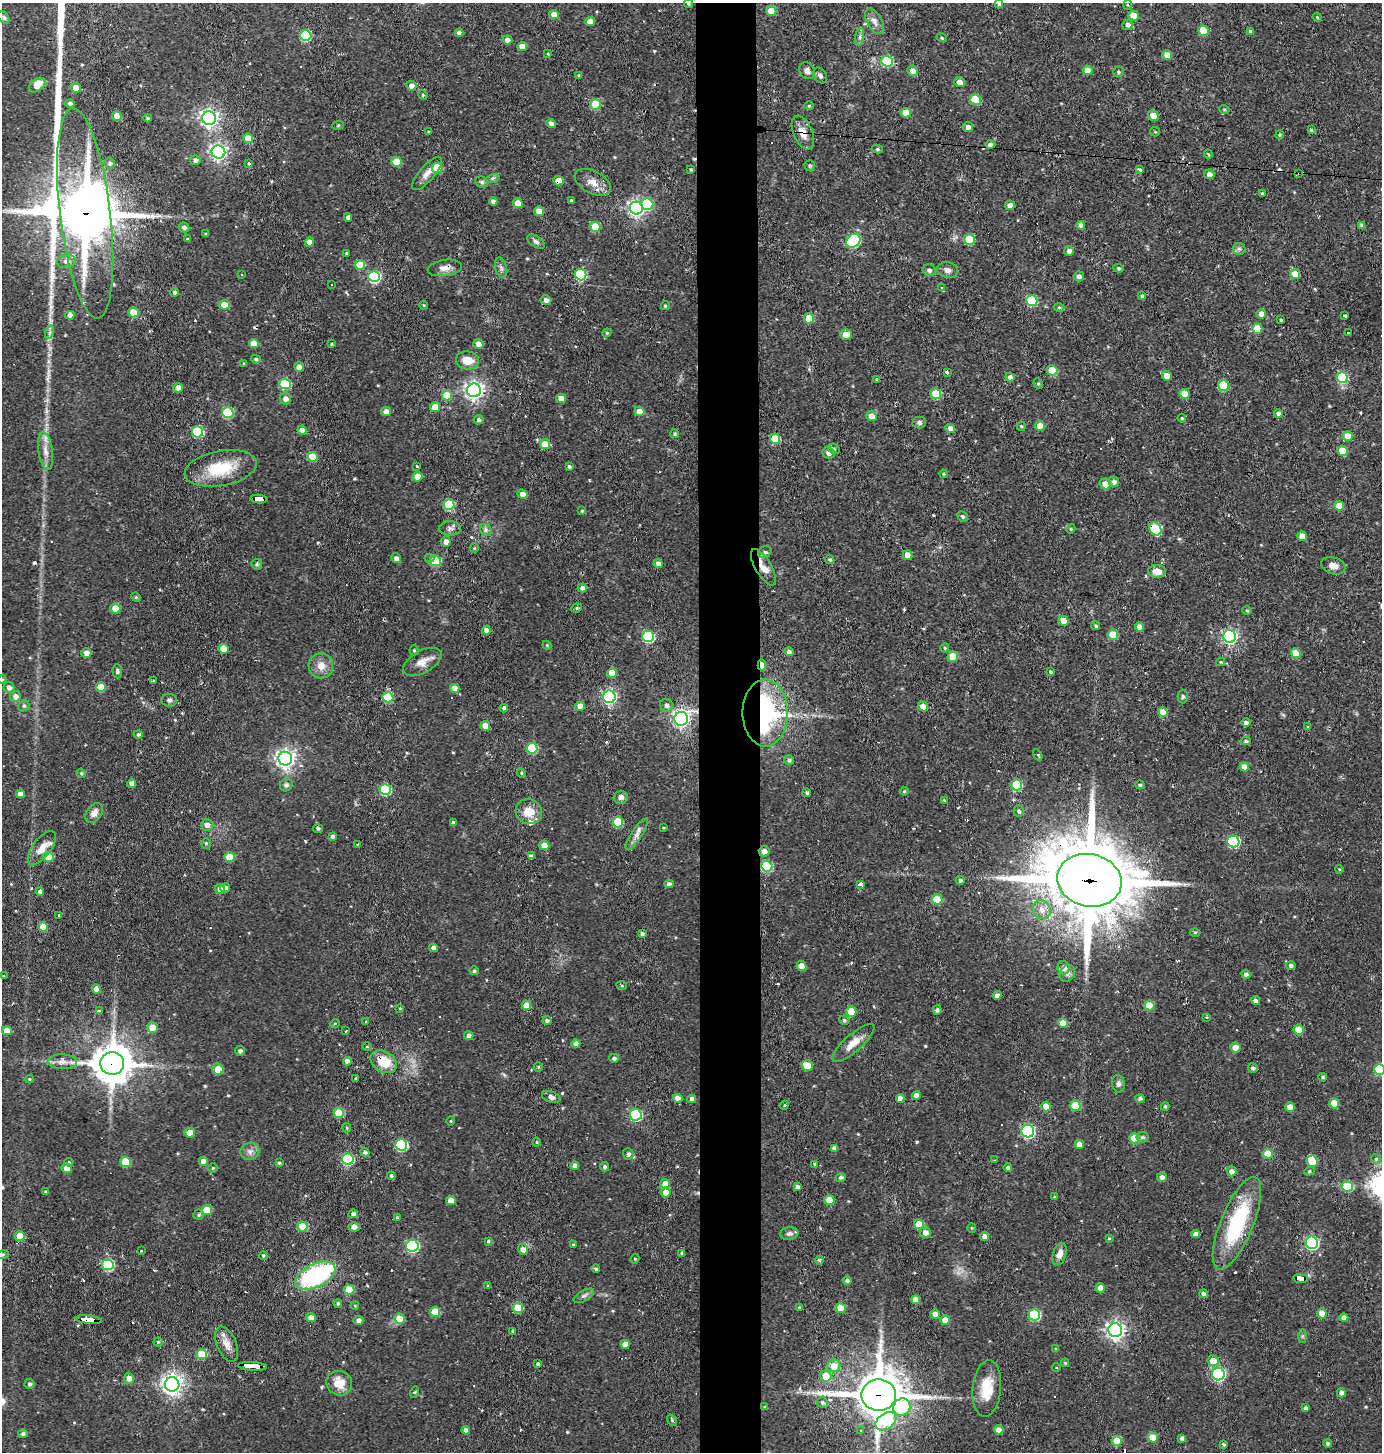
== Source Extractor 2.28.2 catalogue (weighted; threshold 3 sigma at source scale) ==
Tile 5 of 3 x 3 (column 2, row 2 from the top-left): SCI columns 1481-2860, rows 1452-2901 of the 4380 x 4352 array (HDU 1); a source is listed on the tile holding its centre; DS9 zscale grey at full resolution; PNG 1384 x 1454 px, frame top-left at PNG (2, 3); each listed source drawn as its Kron ellipse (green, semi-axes under 4 px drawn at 4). Shown black and unused: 4% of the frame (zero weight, under 2 of 3 exposures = <1% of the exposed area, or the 3 px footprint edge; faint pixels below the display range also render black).
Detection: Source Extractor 2.28.2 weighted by HDU 2 'WHT'; one run over the whole footprint, this tile lists its part. Background 0.0385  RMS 0.005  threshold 0.0223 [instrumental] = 3 sigma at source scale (4.5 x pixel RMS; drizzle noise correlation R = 1.50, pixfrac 1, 0.05/0.05 arcsec/px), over >= 5 px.
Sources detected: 552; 1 inside a brighter object's white glare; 20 cosmic-ray / hot-pixel residue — neither listed nor drawn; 3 inside a brighter listed object's ellipse — not listed separately; of the other 528, all 500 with FLUX_AUTO >= 0.449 (the completeness limit of this list) listed and drawn (28 fainter detections not listed), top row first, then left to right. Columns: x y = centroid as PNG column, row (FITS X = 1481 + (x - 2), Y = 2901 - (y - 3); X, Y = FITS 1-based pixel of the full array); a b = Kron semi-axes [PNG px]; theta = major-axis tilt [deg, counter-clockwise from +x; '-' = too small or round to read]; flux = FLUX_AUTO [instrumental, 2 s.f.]
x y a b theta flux
688 4 4 4 - 0.69
999 4 4 4 - 0.82
1127 5 5 3 - 0.49
771 11 5 5 - 11
554 14 5 4 - 5.4
1134 16 5 5 - 7.8
4 17 7 5 -51 0.96
1317 17 5 3 - 0.5
590 21 5 4 - 4.6
874 21 14 7 -60 2.9
1128 25 5 5 - 1.7
1203 31 5 5 - 12
1250 31 4 4 - 0.86
459 33 4 4 - 2.1
305 36 6 5 - 35
860 37 9 4 82 1.4
942 38 5 3 - 0.49
507 40 5 4 - 2.4
522 47 5 4 - 5.8
548 54 4 4 - 0.52
1167 55 5 4 - 5
887 61 6 5 - 25
1088 70 5 4 - 5.8
807 71 9 7 -51 2.1
913 71 5 5 - 3
1118 72 5 5 - 0.88
579 75 4 4 - 0.68
820 75 8 6 -59 1.6
960 82 5 5 - 2.8
37 85 9 6 38 5.8
411 86 5 5 - 3
76 88 5 5 - 4.5
423 95 5 4 - 0.64
975 100 5 5 - 19
70 103 5 4 - 1.2
596 104 5 5 - 20
809 106 5 4 - 0.58
1224 109 5 3 - 0.5
906 113 5 5 - 8.6
117 116 5 4 - 6.3
1153 116 5 5 - 6
148 118 4 3 - 0.68
209 118 7 7 - 200
551 123 5 4 - 1.4
338 125 6 3 20 0.5
968 127 5 5 - 2.1
1311 130 4 4 - 0.66
429 132 3 3 - 1.3
1155 132 5 4 - 0.51
803 133 18 9 -67 5.8
1280 135 4 3 - 0.53
248 138 5 4 - 8.7
990 145 5 4 - 2.2
877 149 5 4 - 0.76
218 152 7 6 - 170
1208 154 4 3 - 0.65
195 160 5 4 - 1.9
397 162 5 5 - 9.2
110 163 5 5 - 1.3
248 163 4 4 - 0.79
810 165 5 5 - 0.9
437 168 5 5 - 16
1139 169 4 3 - 0.91
691 170 3 3 - 0.59
427 173 21 7 49 4.1
1299 173 3 2 - 0.86
1209 174 5 5 - 2.2
493 178 7 4 18 0.92
559 181 5 4 - 7.2
482 182 6 5 - 1.1
593 182 19 11 -27 5.2
1262 193 3 3 - 0.71
571 200 3 3 - 0.7
493 201 4 4 - 1.8
518 203 5 4 - 6.5
647 204 6 5 - 27
1010 205 5 5 - 2.4
636 208 7 6 - 150
539 211 5 4 - 6.9
85 213 106 25 -83 3200
348 217 4 4 - 1.7
1081 225 4 4 - 2.3
1362 226 4 4 - 1.5
184 227 5 4 - 1.6
595 227 5 5 - 15
206 234 4 3 - 0.64
187 239 4 3 - 0.47
969 239 5 5 - 16
853 241 8 6 44 54
309 242 4 4 - 3.2
536 242 10 5 -33 1.3
1239 249 6 6 - 1.1
1069 251 5 5 - 1.8
346 253 3 3 - 0.69
66 261 9 6 11 2.3
360 265 5 5 - 12
445 268 17 8 8 3.5
501 268 10 6 -75 1.6
1118 268 5 4 - 0.69
929 270 6 6 - 1.7
948 270 10 7 -12 2.2
1295 274 5 5 - 8.4
241 275 3 2 - 0.67
581 275 6 5 - 35
1079 276 5 5 - 1.6
374 277 6 5 - 52
332 285 3 3 - 0.86
941 287 4 3 - 0.89
175 292 4 4 - 1.1
1142 296 4 3 - 0.92
546 300 5 5 - 2.2
1032 301 6 5 - 29
224 305 5 4 - 9.3
424 305 4 4 - 0.47
665 306 5 4 - 0.85
1059 308 5 3 - 0.64
134 312 5 5 - 12
1261 314 5 4 - 3
70 315 5 4 - 2.2
1345 316 4 3 - 0.63
809 318 5 5 - 12
1281 320 3 3 - 0.65
1257 329 5 5 - 8.3
50 332 7 4 71 1
1348 332 2 2 - 0.45
607 333 4 4 - 0.57
846 334 6 5 - 5
254 343 5 4 - 5.6
331 344 3 3 - 0.52
478 344 5 5 - 2.9
256 359 5 4 - 0.98
467 360 12 9 -9 6.6
244 363 4 3 - 0.51
299 367 5 4 - 3.9
1052 370 5 5 - 13
947 372 4 3 - 0.78
1167 376 5 4 - 4.8
1010 377 4 4 - 1.7
1342 378 6 5 - 35
877 379 3 3 - 0.65
285 384 6 5 - 29
1038 384 5 4 - 0.7
1223 385 5 5 - 22
178 388 5 4 - 3.5
474 390 7 7 - 230
936 394 5 5 - 17
1184 394 5 4 - 6.8
447 395 5 5 - 13
561 398 5 4 - 3.8
285 399 6 5 - 2.5
435 407 5 5 - 9.9
386 411 5 4 - 2.6
639 411 5 5 - 3.9
228 413 6 5 - 28
1278 414 4 4 - 2
872 416 5 5 - 3.9
1182 418 4 4 - 0.51
479 420 5 4 - 1.2
919 422 7 6 - 1.4
1021 426 5 4 - 0.57
1040 426 5 5 - 7.1
950 428 5 4 - 3.3
302 430 4 4 - 3.1
197 432 5 5 - 30
675 434 4 4 - 0.84
1348 436 5 4 - 6
775 439 5 5 - 13
545 444 5 5 - 8.1
834 449 6 5 - 0.83
45 451 19 7 -81 4.5
1343 451 5 5 - 11
828 453 6 5 - 2.2
313 457 5 5 - 13
417 466 4 3 - 1.7
569 467 3 3 - 0.96
221 468 36 17 11 20
943 474 4 3 - 0.56
417 477 5 4 - 6.2
1114 482 5 5 - 1.9
1105 484 5 5 - 4.5
522 494 5 4 - 3.7
259 499 9 4 -3 150
449 505 5 5 - 31
1339 506 5 4 - 8
582 511 3 3 - 0.49
962 516 5 5 - 0.87
450 528 11 7 1 2
1071 529 4 4 - 0.61
1155 529 7 5 -60 31
486 530 7 5 -47 1.1
1302 536 5 4 - 4.8
446 542 5 5 - 2.5
474 548 5 4 - 0.63
765 552 7 5 32 1.2
908 555 5 4 - 4.7
396 558 5 5 - 2
429 558 5 4 - 0.84
830 560 5 4 - 0.72
435 561 6 5 - 24
257 564 6 5 - 0.76
658 564 4 4 - 1.9
1333 566 12 8 -18 3.6
763 567 20 8 -59 5
1157 571 9 6 -5 4.2
582 588 4 4 - 2
136 597 5 4 - 0.61
577 608 5 4 - 0.78
115 609 5 5 - 11
1247 610 5 4 - 0.6
1063 621 5 4 - 6
1096 626 4 4 - 0.81
1139 627 4 4 - 4
486 630 4 4 - 3.5
1113 635 5 5 - 11
648 636 6 5 - 51
1229 636 6 6 - 110
547 645 4 4 - 0.48
945 648 4 4 - 0.6
223 649 5 5 - 9.3
414 650 5 4 - 0.64
789 652 5 4 - 1.4
86 653 5 4 - 3.3
1296 653 5 5 - 9
953 657 5 5 - 13
422 662 21 11 29 5.2
1221 662 4 4 - 0.54
762 665 5 4 - 4.4
321 666 13 12 - 4.9
117 671 7 4 -87 1.2
1051 672 4 3 - 0.79
612 673 5 5 - 8.3
2 679 4 4 - 0.48
153 681 3 3 - 0.9
9 687 5 5 - 2.1
101 687 5 5 - 8
455 688 5 4 - 4.9
15 696 5 5 - 2.6
1183 696 7 5 90 0.89
388 697 5 5 - 23
609 697 6 6 - 110
169 700 8 6 -7 1.4
666 705 7 6 - 1.8
24 706 6 5 - 0.79
580 706 5 4 - 5
923 706 5 4 - 4.3
504 708 4 4 - 1.8
1163 712 5 4 - 6.4
765 713 33 22 -90 87
681 719 7 7 - 160
1246 722 4 4 - 1.3
485 726 5 4 - 6.1
1308 727 3 3 - 0.47
138 734 4 4 - 1
1246 741 5 3 - 0.97
532 748 5 5 - 27
1038 755 6 3 -55 0.61
285 759 7 7 - 240
789 760 5 4 - 1.2
1244 767 5 4 - 4.4
81 773 5 3 - 0.56
521 773 5 4 - 0.62
132 784 4 4 - 3.5
286 785 7 6 - 1.2
1017 785 5 5 - 23
1140 785 5 4 - 0.89
385 789 5 5 - 36
904 791 4 4 - 0.6
807 793 4 4 - 0.88
20 794 4 4 - 3
621 797 7 6 - 1.8
944 800 4 4 - 0.54
1019 811 6 5 - 1.1
529 812 13 12 - 7.7
94 813 11 7 54 3
453 822 4 3 - 0.77
618 822 5 5 - 22
207 825 6 6 - 2.6
318 828 5 4 - 1.1
664 828 3 3 - 0.46
637 834 19 5 57 2.7
332 836 4 4 - 1.3
1233 842 6 6 - 48
206 843 5 4 - 0.76
357 844 3 3 - 0.73
544 845 5 5 - 3.7
42 848 20 9 53 5.6
764 851 5 5 - 2.5
531 856 4 3 - 1.2
48 857 5 5 - 12
230 857 5 5 - 11
767 866 5 5 - 32
1339 869 4 3 - 0.47
960 880 4 4 - 1.2
1089 880 32 26 -12 4800
669 884 4 4 - 1.4
860 885 4 3 - 3
225 888 5 4 - 2.4
220 889 5 5 - 2
40 892 4 4 - 1.6
937 899 5 5 - 13
1042 910 9 8 - 3.6
59 915 4 4 - 0.46
43 927 5 4 - 6.6
1195 932 5 3 - 0.51
642 934 4 4 - 1.3
433 948 4 4 - 2.5
801 966 5 4 - 5.2
1291 966 4 4 - 1.4
1064 968 6 6 - 3.1
474 971 4 4 - 0.97
1067 973 9 7 53 1.8
1246 974 4 4 - 1.5
4 976 3 3 - 0.58
622 986 5 3 - 0.53
96 989 4 4 - 3.9
997 995 4 4 - 2
1255 1000 5 4 - 1.6
526 1005 5 4 - 5.5
1149 1005 5 5 - 13
400 1008 4 4 - 0.46
937 1010 5 4 - 1
100 1011 4 3 - 4.4
851 1012 5 5 - 11
1207 1017 3 3 - 0.6
547 1020 4 4 - 1.2
844 1020 5 4 - 0.87
366 1022 3 3 - 0.53
335 1023 5 3 - 0.45
1063 1023 5 4 - 5.9
152 1027 5 5 - 6.2
1298 1030 5 5 - 9.9
7 1031 5 4 - 5.6
346 1031 3 2 - 0.58
469 1036 4 4 - 2.1
853 1043 27 8 41 6.5
576 1044 4 4 - 2.6
367 1046 5 3 - 0.47
1235 1048 5 5 - 4.8
240 1051 5 4 - 1.2
614 1058 5 4 - 1.5
347 1061 4 4 - 2.6
62 1062 15 7 -1 3.4
384 1062 14 10 -31 12
112 1063 12 11 - 1300
807 1065 6 5 - 9.5
538 1067 4 4 - 0.71
1253 1068 5 4 - 1.1
218 1069 5 5 - 6.3
1380 1069 5 5 - 33
1323 1077 4 4 - 0.79
29 1079 4 4 - 0.53
356 1079 4 3 - 1.4
1118 1084 8 6 -79 1.5
916 1095 4 4 - 3.1
551 1097 9 5 -19 1.9
678 1098 5 4 - 3.6
900 1098 4 4 - 3.7
1140 1098 4 4 - 1.2
692 1099 4 4 - 2.5
1334 1103 5 5 - 9
784 1105 4 4 - 0.55
1075 1106 5 5 - 15
1165 1106 4 3 - 0.73
1046 1107 5 4 - 6.7
1290 1107 5 4 - 5.2
339 1113 5 5 - 18
636 1115 6 6 - 49
451 1121 5 3 - 0.46
347 1128 5 4 - 0.58
1028 1131 6 6 - 86
190 1133 5 4 - 6.5
1142 1137 6 5 - 1.1
1134 1138 5 5 - 12
537 1142 4 3 - 0.53
401 1145 6 5 - 40
1079 1145 4 4 - 3.9
835 1148 4 4 - 2.1
250 1151 9 8 - 2.3
365 1152 5 4 - 1.3
628 1154 5 5 - 1.5
1268 1154 5 5 - 11
348 1159 6 5 - 44
1376 1159 5 4 - 0.73
995 1160 3 2 - 0.5
203 1161 4 4 - 3.5
1312 1161 6 5 - 13
69 1162 5 4 - 0.58
125 1162 5 5 - 14
279 1163 4 4 - 0.65
815 1164 4 4 - 0.73
575 1166 4 4 - 2.7
605 1167 4 4 - 1
67 1168 5 5 - 4.4
213 1168 4 4 - 0.61
1008 1168 4 3 - 1.3
1232 1171 5 4 - 3
1309 1171 5 4 - 0.71
391 1176 4 4 - 0.85
841 1177 5 4 - 1.1
1162 1177 5 4 - 1.9
665 1184 5 4 - 6.1
1347 1186 5 5 - 19
797 1187 4 4 - 1.8
46 1191 4 4 - 0.74
666 1192 5 5 - 4.4
1055 1197 3 3 - 0.9
829 1200 5 5 - 11
451 1201 5 4 - 5
207 1210 5 5 - 13
353 1214 4 4 - 1.2
198 1215 5 5 - 0.89
397 1218 4 3 - 0.54
1237 1223 50 16 68 42
919 1224 5 5 - 9.4
302 1227 5 5 - 14
354 1227 5 4 - 4.5
972 1228 5 4 - 0.56
925 1232 6 5 - 2.7
789 1234 9 6 7 1.8
1196 1234 4 4 - 2.3
20 1236 5 5 - 9
984 1237 4 4 - 3.2
1109 1238 3 3 - 0.48
488 1241 4 3 - 0.71
1312 1243 6 6 - 77
573 1245 3 3 - 0.51
412 1246 6 6 - 60
523 1249 5 5 - 2.8
141 1251 3 3 - 0.92
682 1253 4 3 - 0.88
3 1254 6 4 19 0.68
1060 1254 11 6 71 3.4
263 1256 4 4 - 0.73
635 1259 5 4 - 0.63
819 1260 4 4 - 1.1
108 1265 6 5 - 39
596 1269 4 4 - 0.95
315 1276 22 11 27 64
1300 1279 7 4 -7 49
847 1280 4 4 - 1.3
488 1285 4 3 - 0.58
1100 1288 5 4 - 4.2
349 1290 5 5 - 17
1204 1294 4 4 - 1.8
584 1296 11 5 30 1.6
916 1300 4 4 - 4.9
338 1303 4 4 - 0.78
355 1306 4 3 - 0.47
518 1308 5 5 - 15
799 1308 4 3 - 0.62
841 1308 5 5 - 11
435 1312 5 5 - 13
1322 1313 5 4 - 6.7
935 1314 5 4 - 3
1034 1315 6 5 - 36
311 1317 5 4 - 3
1344 1318 4 4 - 2.8
400 1319 5 5 - 9.1
89 1320 13 4 -6 120
358 1320 5 4 - 1.9
945 1320 5 4 - 7.1
1115 1330 7 7 - 220
512 1332 3 3 - 0.87
1302 1336 7 4 89 0.81
158 1342 4 4 - 0.71
227 1344 19 9 -68 5.1
625 1344 4 4 - 4.5
1056 1349 4 4 - 0.62
202 1354 5 5 - 15
1213 1361 5 5 - 6.2
1065 1363 4 4 - 0.57
538 1364 3 3 - 1.2
252 1366 15 3 -3 160
834 1366 6 6 - 5.7
1056 1368 4 3 - 0.47
1218 1374 6 6 - 76
826 1376 6 5 - 8
129 1378 5 5 - 2.8
339 1383 13 12 - 7.3
29 1384 5 5 - 1.3
172 1384 7 7 - 300
987 1388 28 14 84 12
415 1392 6 4 70 0.57
1341 1393 4 4 - 2.3
879 1395 17 15 1 1700
822 1402 6 5 - 1.1
765 1407 4 3 - 0.63
902 1407 9 8 - 28
1306 1408 4 3 - 1.3
672 1420 6 3 -54 0.64
886 1421 11 7 35 32
466 1430 4 4 - 2.5
861 1430 4 3 - 0.6
999 1430 5 4 - 3.6
23 1434 5 4 - 1.5
1153 1438 5 5 - 8.3
1182 1438 4 4 - 1.4
1117 1441 5 5 - 12
1223 1444 4 3 - 0.69
1328 1444 4 4 - 1.2
Overlapping masked pixels (flux is a lower limit): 18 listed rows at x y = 803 133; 1299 173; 559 181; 85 213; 445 268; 259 499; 1155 529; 763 567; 762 665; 765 713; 681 719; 1089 880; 384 1062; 112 1063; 1300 1279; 89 1320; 252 1366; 879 1395
Isophote crosses this tile's border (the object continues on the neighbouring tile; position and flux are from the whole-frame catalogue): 4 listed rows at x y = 688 4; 85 213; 2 679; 1380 1069